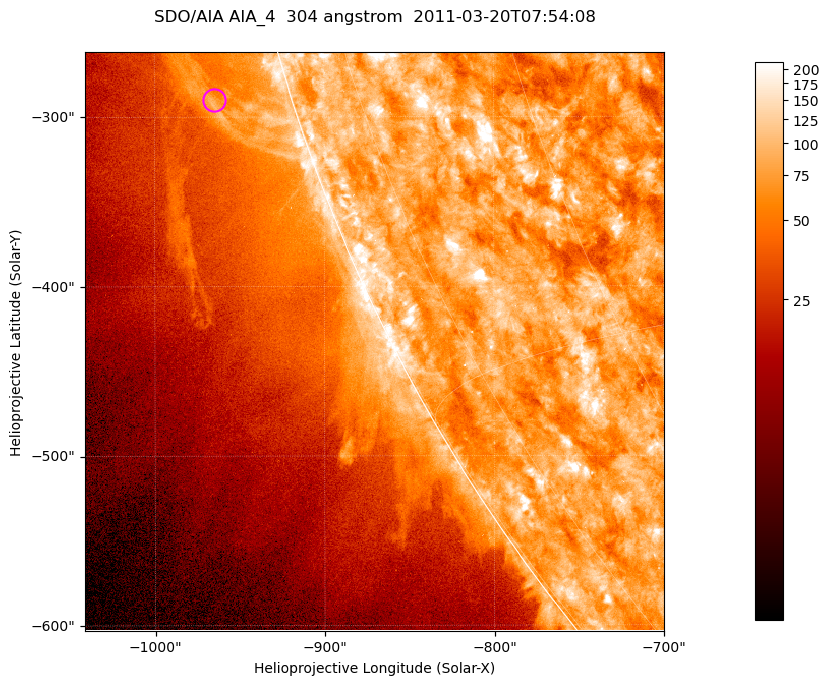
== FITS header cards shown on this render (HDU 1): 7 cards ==
TELESCOP= 'SDO/AIA '           / For AIA: SDO/AIA
INSTRUME= 'AIA_4   '           / For AIA: AIA_ATA1, AIA_ATA2, AIA_ATA3 or AIA_AT
WAVELNTH=                  304 / [angstrom] Wavelength
WAVEUNIT= 'angstrom'           / Wavelength unit: angstrom
DATE-OBS= '2011-03-20T07:54:08.131' / [ISO] Date when observation started; ISO 8
CTYPE1  = 'HPLN-TAN'           / CTYPE1; Typically HPLN
CTYPE2  = 'HPLT-TAN'           / CTYPE2; Typically HPLT

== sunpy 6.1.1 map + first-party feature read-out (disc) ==
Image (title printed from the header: SDO/AIA AIA_4  304 angstrom  2011-03-20T07:54:08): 569 x 569 px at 0.6 arcsec/px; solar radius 964 arcsec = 1605 px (partial field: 1.8% of the solar disc is inside the frame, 45% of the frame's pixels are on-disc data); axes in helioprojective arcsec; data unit not stated in the header (colour bar unlabelled)
Orientation: roll -0.132 deg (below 1 deg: not rotated)
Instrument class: DISC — disc imager (sunpy class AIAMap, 304 A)
Bright regions (active regions / flare kernels): reference = the on-disc median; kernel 5 px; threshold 5 sigma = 124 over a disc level ~78.8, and >= 1.15x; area >= 323 px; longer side >= 7 px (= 4.2 arcsec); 0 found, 0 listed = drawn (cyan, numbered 1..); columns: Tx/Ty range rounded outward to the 2 arcsec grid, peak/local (2 s.f.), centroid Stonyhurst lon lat
Off-limb structures (1.02-1.3 R_sun): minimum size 161 px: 3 found; the strongest spans PA ~105..110 deg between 1.02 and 1.07 R_sun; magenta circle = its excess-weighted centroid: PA ~105 deg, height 1.05 R_sun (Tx ~-964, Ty ~-290 arcsec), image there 2.1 x the reference